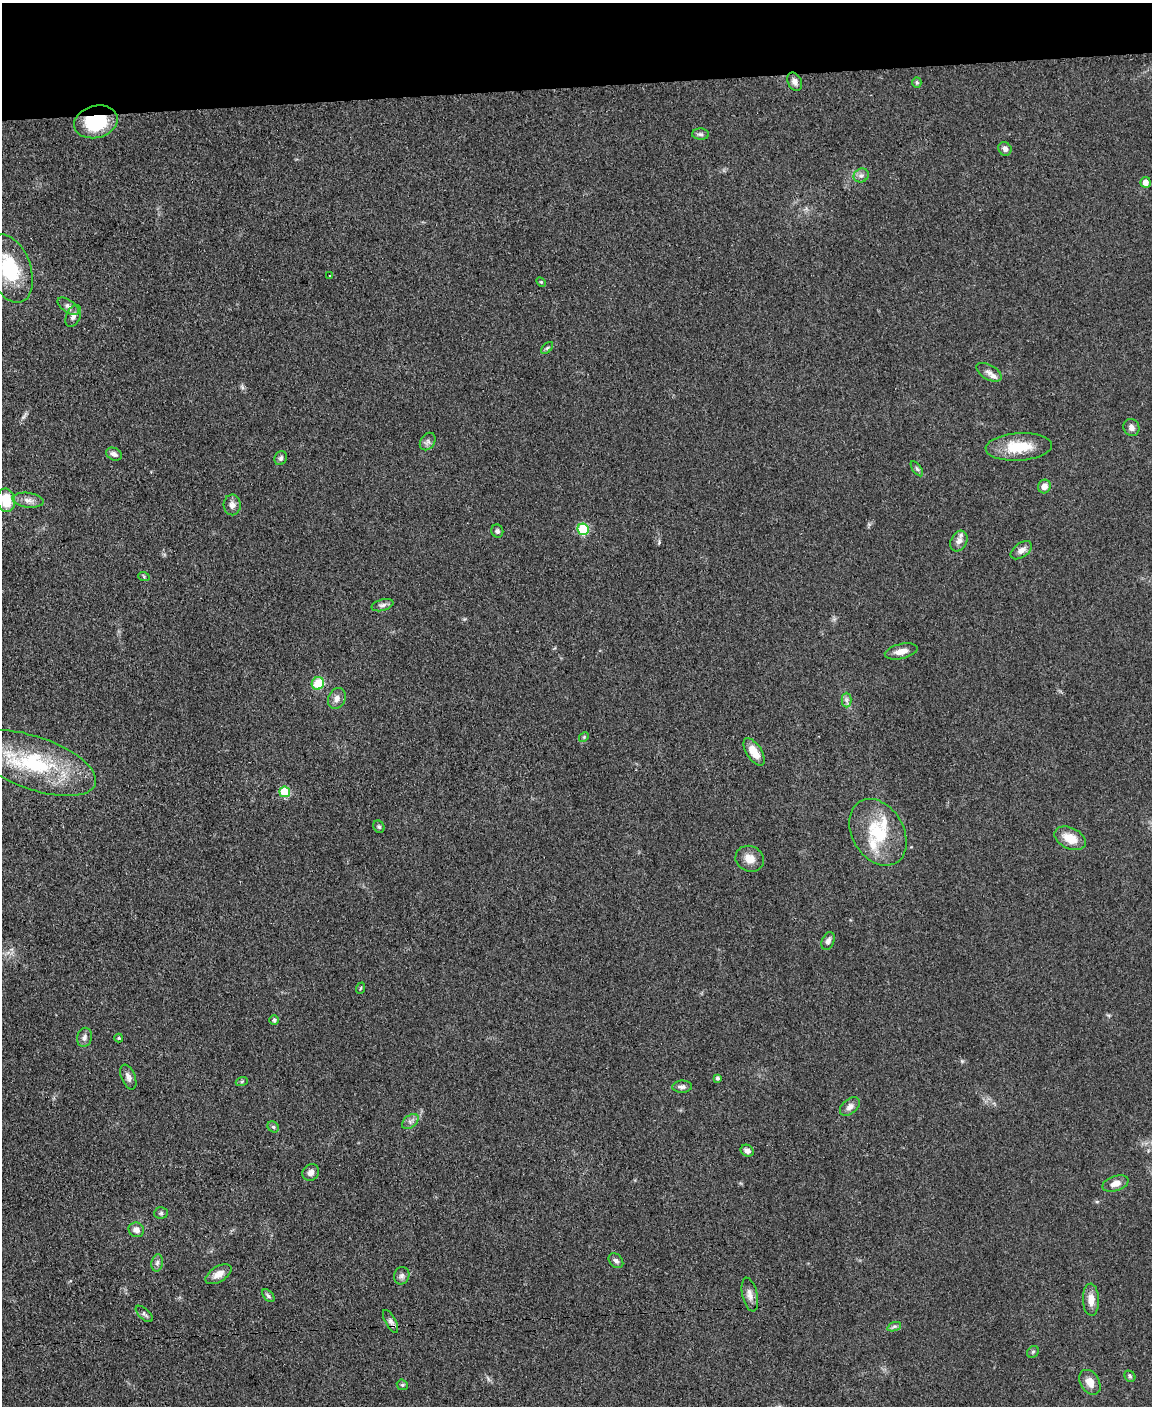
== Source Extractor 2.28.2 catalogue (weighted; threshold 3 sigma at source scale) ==
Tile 3 of 4 x 3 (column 3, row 1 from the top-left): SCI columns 2305-3454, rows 3054-4457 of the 4611 x 4593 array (HDU 1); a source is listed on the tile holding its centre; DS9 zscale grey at full resolution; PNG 1154 x 1408 px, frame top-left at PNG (2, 3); each listed source drawn as its Kron ellipse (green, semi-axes under 4 px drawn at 4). Shown black and unused: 6% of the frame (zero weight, under 3 of 5 exposures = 1% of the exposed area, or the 3 px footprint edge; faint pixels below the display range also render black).
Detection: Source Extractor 2.28.2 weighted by HDU 2 'WHT'; one run over the whole footprint, this tile lists its part. Background 0.0653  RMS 0.0062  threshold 0.0278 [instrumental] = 3 sigma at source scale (4.5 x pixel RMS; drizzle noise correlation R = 1.50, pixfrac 1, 0.05/0.05 arcsec/px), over >= 5 px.
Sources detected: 76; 3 inside a brighter listed object's ellipse — not listed separately; the other 73 listed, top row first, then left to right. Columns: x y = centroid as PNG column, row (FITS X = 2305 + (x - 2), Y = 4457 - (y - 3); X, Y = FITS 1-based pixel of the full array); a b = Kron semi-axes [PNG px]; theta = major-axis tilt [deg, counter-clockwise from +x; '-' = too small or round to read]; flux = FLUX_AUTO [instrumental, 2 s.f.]
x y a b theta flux
795 82 10 6 -63 2.9
917 82 5 4 - 0.96
96 122 22 16 14 36
700 134 8 5 -2 1.7
1005 149 7 6 - 2.5
861 176 8 6 25 2.2
1145 182 5 5 - 4.2
10 269 35 21 -70 36
329 276 3 2 - 0.67
541 282 6 3 -45 0.69
68 306 12 6 -35 2.7
73 316 11 7 66 3.1
547 348 7 4 45 1.1
989 372 14 7 -29 3
1131 427 9 7 -63 2.7
428 441 9 7 55 2.1
1019 447 33 14 4 19
114 454 8 6 -25 2.2
281 458 7 6 - 1.6
917 469 9 4 -54 1.2
1044 486 7 6 - 4
6 500 12 9 -80 17
28 500 15 7 -8 4
232 505 10 8 -88 3.1
583 529 6 5 - 36
497 531 6 6 - 1.6
959 541 11 8 62 3.8
1021 550 12 7 36 3.5
144 577 6 3 -20 0.63
382 605 11 5 15 2.1
901 651 16 7 12 5.2
318 683 6 6 - 17
337 698 11 8 66 3.3
846 700 7 5 -90 1.7
584 737 5 4 - 0.79
754 752 16 7 -57 9.1
34 763 64 26 -19 64
285 792 5 5 - 24
379 827 6 5 - 1.2
878 832 35 26 -59 31
1070 838 17 10 -26 10
750 859 14 12 -26 6.6
828 941 9 6 67 2.6
361 988 6 3 69 0.73
274 1020 5 5 - 0.94
84 1037 10 7 77 2.7
119 1038 4 4 - 0.63
128 1077 13 7 -67 2.8
717 1078 4 4 - 1.4
242 1081 6 4 20 0.8
682 1087 10 6 2 2.1
850 1107 11 7 41 3.3
410 1122 9 6 38 2.3
273 1127 6 5 - 1
747 1151 7 5 -33 2.6
311 1173 9 7 43 3.4
1116 1183 14 7 18 5
161 1213 7 6 - 1.3
136 1230 8 7 - 3.6
616 1261 8 6 -46 2
157 1263 8 5 79 1.9
218 1274 14 7 31 4.9
402 1276 9 7 70 2.2
750 1295 17 7 -76 4.2
268 1296 8 4 -46 1.3
1091 1300 16 8 -88 5.9
144 1314 10 5 -43 1.6
391 1321 12 5 -61 2.2
894 1327 7 4 20 1.3
1033 1352 6 5 - 1
1130 1376 6 5 - 1
1090 1382 13 9 -59 6
402 1385 6 5 - 0.9
Overlapping masked pixels (flux is a lower limit): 1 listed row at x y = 96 122
Isophote crosses this tile's border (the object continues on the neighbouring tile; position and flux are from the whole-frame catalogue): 2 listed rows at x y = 10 269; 6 500